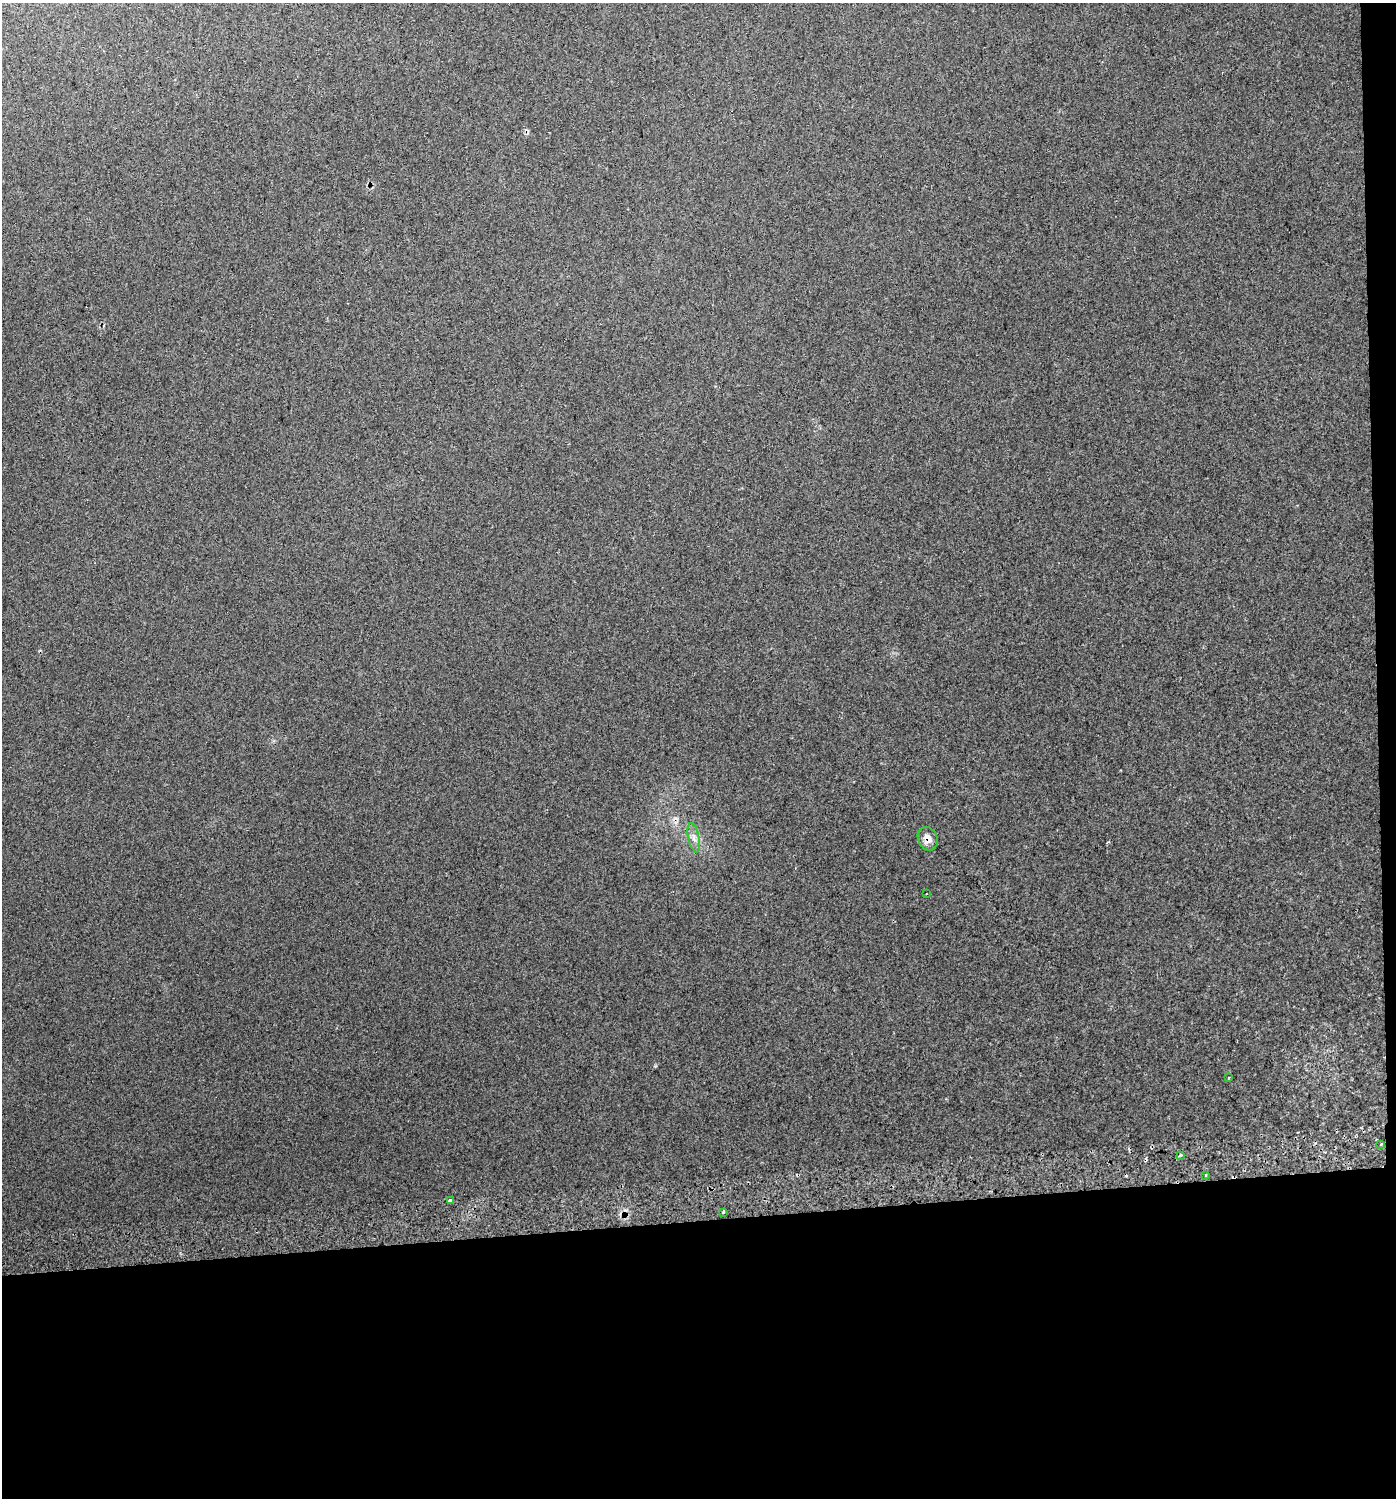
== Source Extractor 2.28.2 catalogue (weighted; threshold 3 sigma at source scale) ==
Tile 9 of 3 x 3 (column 3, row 3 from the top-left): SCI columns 2834-4227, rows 41-1536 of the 4231 x 4570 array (HDU 1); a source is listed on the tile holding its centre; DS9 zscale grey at full resolution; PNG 1398 x 1500 px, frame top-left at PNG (2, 3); each listed source drawn as its Kron ellipse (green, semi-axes under 4 px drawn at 4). Shown black and unused: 20% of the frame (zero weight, under 2 of 3 exposures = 5% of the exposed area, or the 3 px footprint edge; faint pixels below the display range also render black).
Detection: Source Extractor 2.28.2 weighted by HDU 2 'WHT'; one run over the whole footprint, this tile lists its part. Background 0.034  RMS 0.012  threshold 0.0541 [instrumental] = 3 sigma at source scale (4.5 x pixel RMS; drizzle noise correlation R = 1.50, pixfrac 1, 0.0396/0.0396 arcsec/px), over >= 5 px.
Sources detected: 12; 3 cosmic-ray / hot-pixel residue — neither listed nor drawn; the other 9 listed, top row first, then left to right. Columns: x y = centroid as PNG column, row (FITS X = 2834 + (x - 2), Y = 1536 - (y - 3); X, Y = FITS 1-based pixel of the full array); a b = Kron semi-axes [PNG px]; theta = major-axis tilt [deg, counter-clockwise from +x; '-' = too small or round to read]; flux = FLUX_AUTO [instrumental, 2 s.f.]
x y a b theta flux
694 838 15 5 -78 6.9
928 839 12 9 -68 9.9
926 893 3 3 - 2.4
1228 1078 4 2 - 0.98
1381 1144 4 2 - 0.96
1180 1156 4 3 - 2.7
1205 1175 4 2 - 1.1
450 1201 3 3 - 36
723 1212 3 2 - 1.6
Overlapping masked pixels (flux is a lower limit): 1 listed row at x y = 928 839